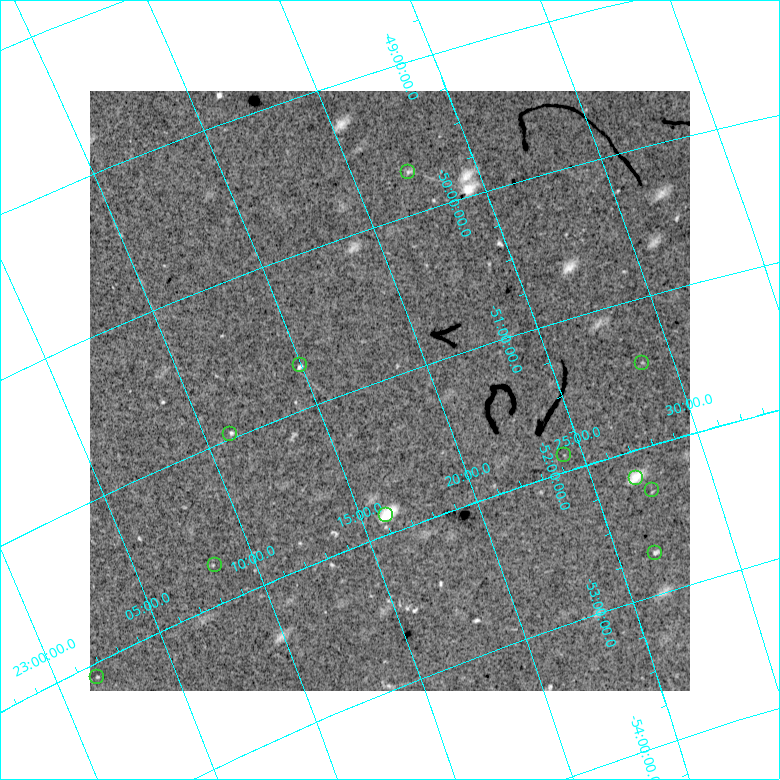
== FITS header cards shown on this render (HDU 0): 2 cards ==
NAXIS1  =                  600
NAXIS2  =                  600

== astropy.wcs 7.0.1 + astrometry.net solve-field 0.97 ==
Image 600 x 600 px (HDU 0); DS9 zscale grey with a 90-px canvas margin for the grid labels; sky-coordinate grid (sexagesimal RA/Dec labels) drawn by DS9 from the SOLVED WCS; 11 Tycho-2 reference stars matched to detected sources circled (green)
Header WCS: none
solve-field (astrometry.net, Tycho-2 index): SOLVED blind (the file carries no WCS)
Solved WCS: RA---TAN-SIP/DEC--TAN-SIP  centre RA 23:18:07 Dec -51:05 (349.53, -51.08 deg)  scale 24.2 x 24.7 arcsec/px (non-square pixels)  FOV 242.0' x 246.6'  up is +21 deg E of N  parity flipped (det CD > 0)
(file carries no celestial WCS; the grid is the blind solution)
Tycho-2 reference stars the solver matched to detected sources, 11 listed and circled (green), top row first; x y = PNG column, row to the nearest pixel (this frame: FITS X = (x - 90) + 1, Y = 600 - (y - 91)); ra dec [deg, ICRS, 3 dp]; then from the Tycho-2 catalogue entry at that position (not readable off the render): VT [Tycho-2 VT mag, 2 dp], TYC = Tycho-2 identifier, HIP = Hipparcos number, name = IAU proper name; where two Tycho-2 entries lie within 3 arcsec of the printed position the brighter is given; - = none
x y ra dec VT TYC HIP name
408 172 350.563 -49.720 9.60 8458-1175-1 - -
642 363 352.186 -51.436 9.63 8461-734-1 - -
300 365 348.734 -50.712 9.80 8454-10-1 - -
230 434 347.756 -50.968 9.36 8454-1274-1 114477 -
564 455 351.055 -51.891 5.92 8461-1220-1 115537 -
636 478 351.712 -52.187 9.42 8461-796-1 - -
652 490 351.843 -52.303 8.69 8461-1090-1 115780 -
386 515 349.018 -51.872 7.24 8461-1183-1 114874 -
655 553 351.652 -52.722 5.57 8832-440-1 115713 -
215 565 347.075 -51.744 9.44 8454-409-1 114248 -
97 677 345.430 -52.087 8.73 8454-243-1 113704 -